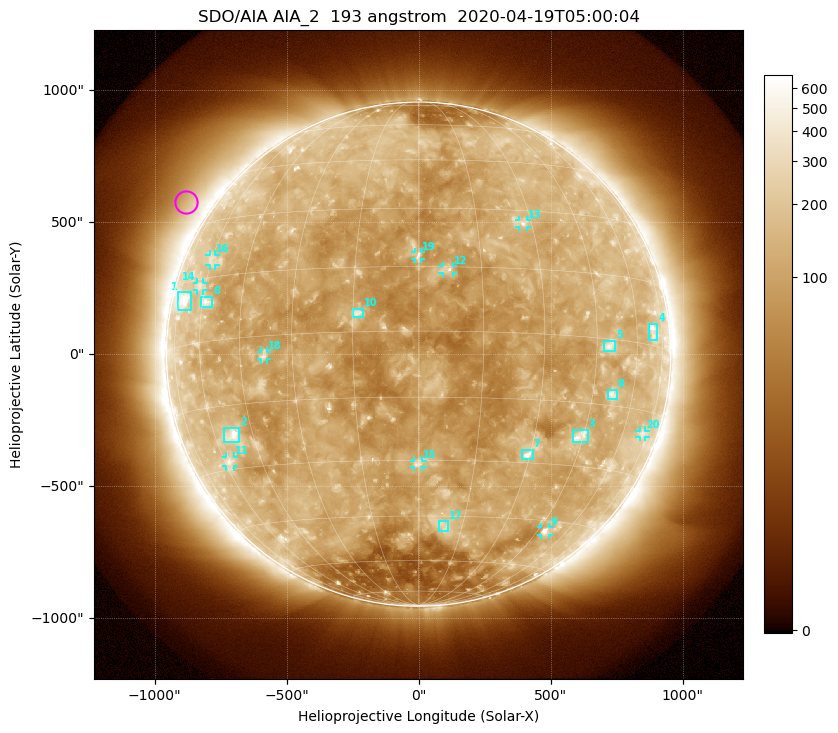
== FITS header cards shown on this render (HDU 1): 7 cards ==
TELESCOP= 'SDO/AIA'
INSTRUME= 'AIA_2'
WAVELNTH=                  193
WAVEUNIT= 'angstrom'
DATE-OBS= '2020-04-19T05:00:04.84'
CTYPE1  = 'HPLN-TAN'
CTYPE2  = 'HPLT-TAN'

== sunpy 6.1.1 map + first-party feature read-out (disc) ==
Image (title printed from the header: SDO/AIA AIA_2  193 angstrom  2020-04-19T05:00:04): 1024 x 1024 px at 2.4 arcsec/px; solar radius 955 arcsec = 398 px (full disc in frame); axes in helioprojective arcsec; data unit not stated in the header (colour bar unlabelled)
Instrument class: DISC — disc imager (sunpy class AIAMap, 193 A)
Bright regions (active regions / flare kernels): reference = the median radial profile (limb darkening/brightening removed); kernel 9 px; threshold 5 sigma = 153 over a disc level ~113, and >= 1.15x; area >= 12 px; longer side >= 10 px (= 24 arcsec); searched inside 0.97 R_sun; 23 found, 20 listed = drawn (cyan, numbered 1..; 10 of them under ~33 arcsec drawn as corner ticks so the feature stays visible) (cap 20 boxes per figure: the strongest are kept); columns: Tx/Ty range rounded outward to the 5 arcsec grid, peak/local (2 s.f.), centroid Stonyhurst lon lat
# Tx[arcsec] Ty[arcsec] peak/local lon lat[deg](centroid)
1 -910..-865 165..235 4.1 -71 +10
2 -740..-680 -330..-275 5.4 -52 -22
3 580..640 -330..-285 4.4 +44 -23
4 870..905 55..115 3.9 +69 +3
5 700..745 10..50 3.9 +49 -2
6 -825..-780 180..220 3.5 -58 +9
7 390..435 -395..-360 5.6 +29 -28
8 715..750 -170..-135 4 +52 -12
9 465..495 -685..-655 4.6 +49 -48
10 -250..-210 140..175 5.8 -14 +4
11 -730..-700 -425..-385 3 -58 -28
12 90..130 305..335 4.8 +7 +14
13 380..410 480..510 3.4 +28 +27
14 -840..-815 240..270 2.6 -63 +13
15 -20..15 -430..-400 3.7 +0 -31
16 -795..-770 335..380 2.2 -60 +19
17 75..115 -670..-630 2.7 +9 -48
18 -600..-575 -20..10 3.4 -38 -5
19 -15..10 360..390 4.2 +0 +18
20 835..860 -315..-290 2.2 +71 -20
Off-limb structures (1.02-1.3 R_sun): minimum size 162 px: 4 found; the strongest spans PA ~35..70 deg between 1.02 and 1.3 R_sun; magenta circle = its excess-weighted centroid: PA ~55 deg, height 1.1 R_sun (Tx ~-880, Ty ~575 arcsec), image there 1.8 x the reference